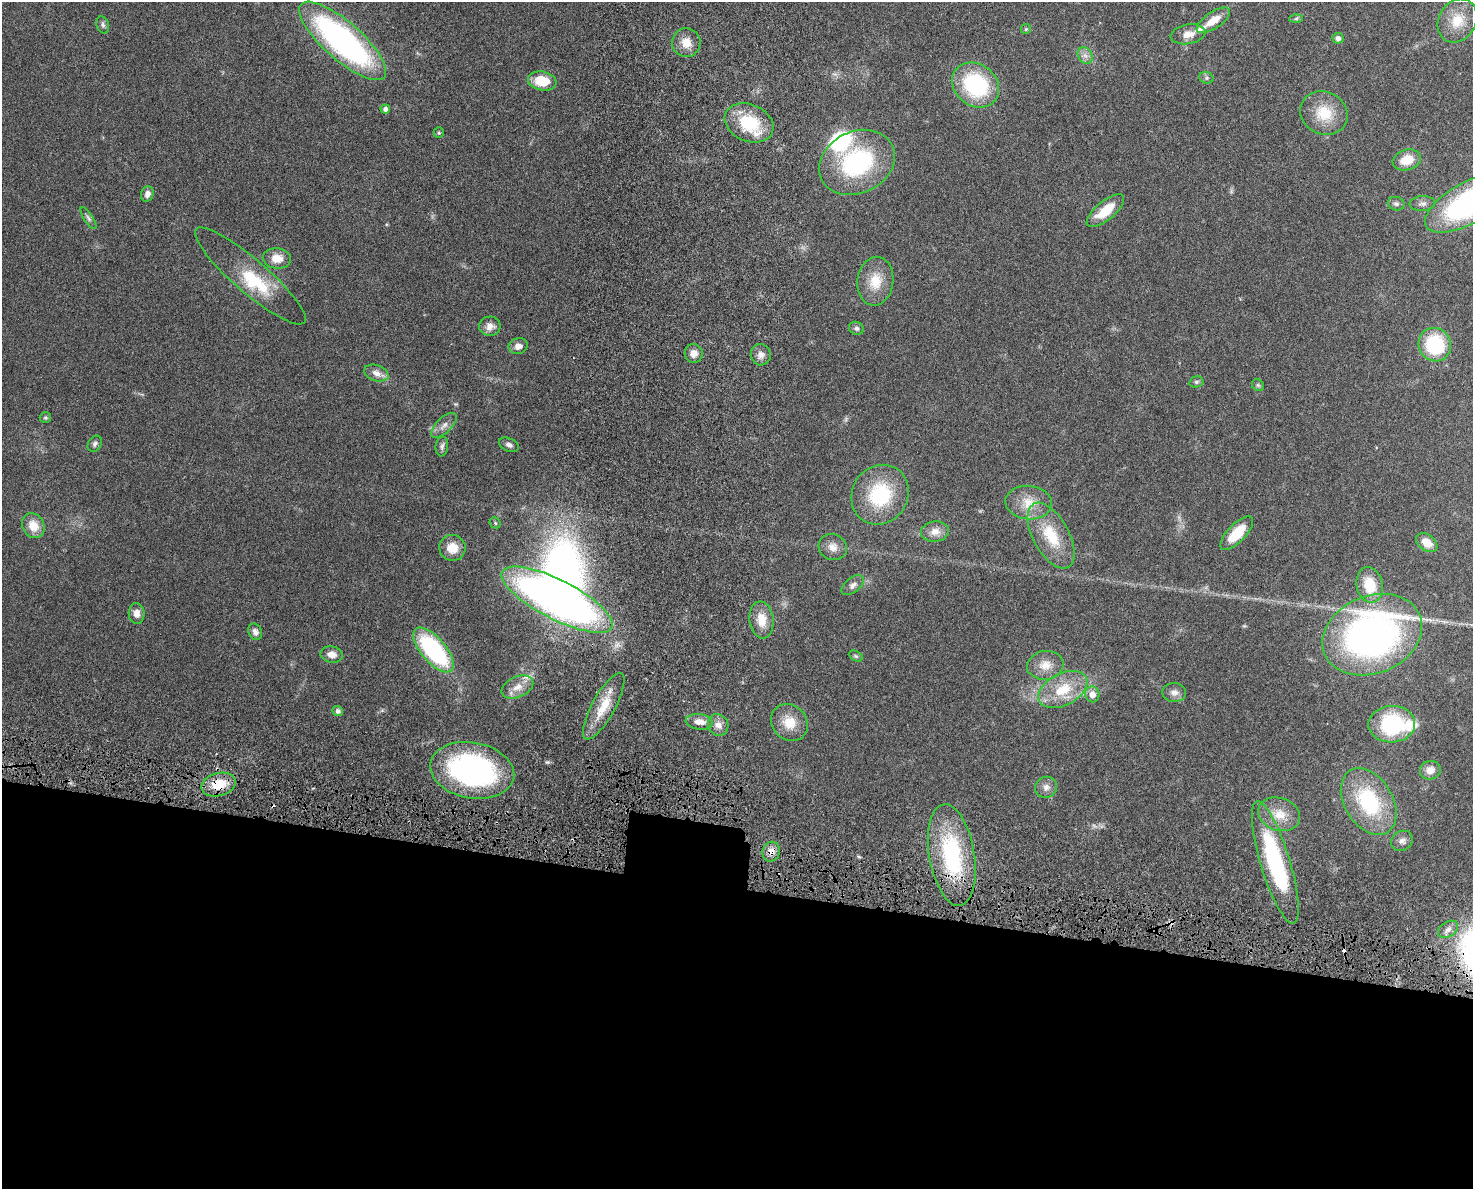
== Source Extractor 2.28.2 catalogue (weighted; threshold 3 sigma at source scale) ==
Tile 11 of 3 x 4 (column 2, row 4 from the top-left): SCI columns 1665-3135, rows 81-1267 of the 4909 x 4905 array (HDU 1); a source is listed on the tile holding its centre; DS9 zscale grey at full resolution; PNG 1475 x 1191 px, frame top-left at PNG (2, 2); each listed source drawn as its Kron ellipse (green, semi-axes under 4 px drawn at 4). Shown black and unused: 26% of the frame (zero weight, under 4 of 8 exposures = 6% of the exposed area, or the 3 px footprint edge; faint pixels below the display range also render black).
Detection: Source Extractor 2.28.2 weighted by HDU 2 'WHT'; one run over the whole footprint, this tile lists its part. Background 0.0272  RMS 0.0022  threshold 0.00916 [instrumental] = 3 sigma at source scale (4.09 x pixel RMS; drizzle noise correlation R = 1.36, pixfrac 0.8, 0.05/0.05 arcsec/px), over >= 5 px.
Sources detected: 94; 2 inside a brighter object's white glare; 2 cosmic-ray / hot-pixel residue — neither listed nor drawn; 6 inside a brighter listed object's ellipse — not listed separately; the other 84 listed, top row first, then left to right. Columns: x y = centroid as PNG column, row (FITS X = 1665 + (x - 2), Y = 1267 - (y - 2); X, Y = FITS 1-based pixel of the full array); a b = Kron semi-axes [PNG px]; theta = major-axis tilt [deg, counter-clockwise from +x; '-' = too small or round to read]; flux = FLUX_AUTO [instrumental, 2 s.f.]
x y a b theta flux
1296 19 6 4 2 0.36
1213 20 19 8 34 3.5
1457 21 23 18 60 5
103 25 9 6 -70 0.56
1026 29 5 5 - 0.26
1188 34 17 10 10 2.1
1338 38 5 5 - 0.79
343 41 55 19 -41 55
686 42 14 14 - 2.6
1085 55 9 6 -53 0.9
1206 78 7 5 -21 0.45
542 81 14 9 -10 5.5
976 85 25 20 -37 20
385 109 5 4 - 0.86
1324 113 24 21 -26 6.1
749 123 25 18 -23 9.3
439 133 5 5 - 0.31
1407 160 14 10 16 3.9
857 162 39 31 26 24
147 194 8 6 70 1
1471 202 51 20 29 52
1396 204 8 6 -15 0.56
1422 204 13 7 4 0.91
1105 211 23 9 39 5.2
88 218 13 4 -57 0.56
277 258 14 10 -5 2.7
250 276 71 17 -41 9.8
875 281 24 18 83 4.8
490 326 11 9 1 1.5
856 328 7 6 - 0.57
1435 345 17 16 - 14
518 346 9 8 - 1.3
694 353 9 9 - 1.5
761 355 11 10 - 1.2
376 373 12 8 -19 1.4
1196 382 7 5 15 0.44
1258 385 6 5 - 0.38
45 418 6 5 - 0.34
444 425 16 7 44 1.3
95 444 8 6 57 0.56
509 445 10 6 -23 0.76
442 446 10 6 84 0.65
880 495 31 28 57 14
1029 503 23 16 -6 4.2
495 523 6 5 - 0.3
33 526 13 10 -60 3.2
935 532 14 10 9 1.9
1237 533 21 9 46 5.7
1051 536 36 18 -61 8.2
1427 543 12 8 -36 2.4
833 547 14 12 -25 1.8
452 548 13 12 - 3.3
853 585 13 7 39 1.1
1370 585 18 13 -79 5.6
557 600 61 19 -27 120
137 614 10 8 -88 1.5
762 620 18 12 -83 3.3
255 632 8 6 -64 1
1372 635 51 38 23 84
433 650 27 12 -49 26
332 654 11 8 -9 1.8
856 656 7 5 -27 0.36
1045 665 18 14 8 2.8
517 687 17 10 25 2.3
1063 690 26 16 27 6.7
1174 692 12 9 -1 1.2
1092 694 8 7 - 1.5
604 706 37 11 61 5.2
337 711 5 5 - 0.75
699 722 13 7 -7 1.7
789 723 20 17 -48 4.2
1392 724 23 18 3 16
718 725 11 10 - 1.4
472 770 42 28 -11 47
1430 770 10 9 - 1.7
218 785 18 11 14 5.1
1046 787 11 10 - 1.2
1369 801 36 24 -59 17
1279 814 21 16 -19 4
1402 841 11 9 32 1.1
771 852 10 8 68 1.5
952 855 51 22 -80 23
1275 862 64 14 -73 27
1448 929 11 7 32 1.1
Overlapping masked pixels (flux is a lower limit): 3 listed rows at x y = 218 785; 771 852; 952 855
Isophote crosses this tile's border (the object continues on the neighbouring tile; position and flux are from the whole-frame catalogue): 1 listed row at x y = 1471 202
Unlisted compact peaks at least as high as the median listed source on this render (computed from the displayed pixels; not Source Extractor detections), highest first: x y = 547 762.